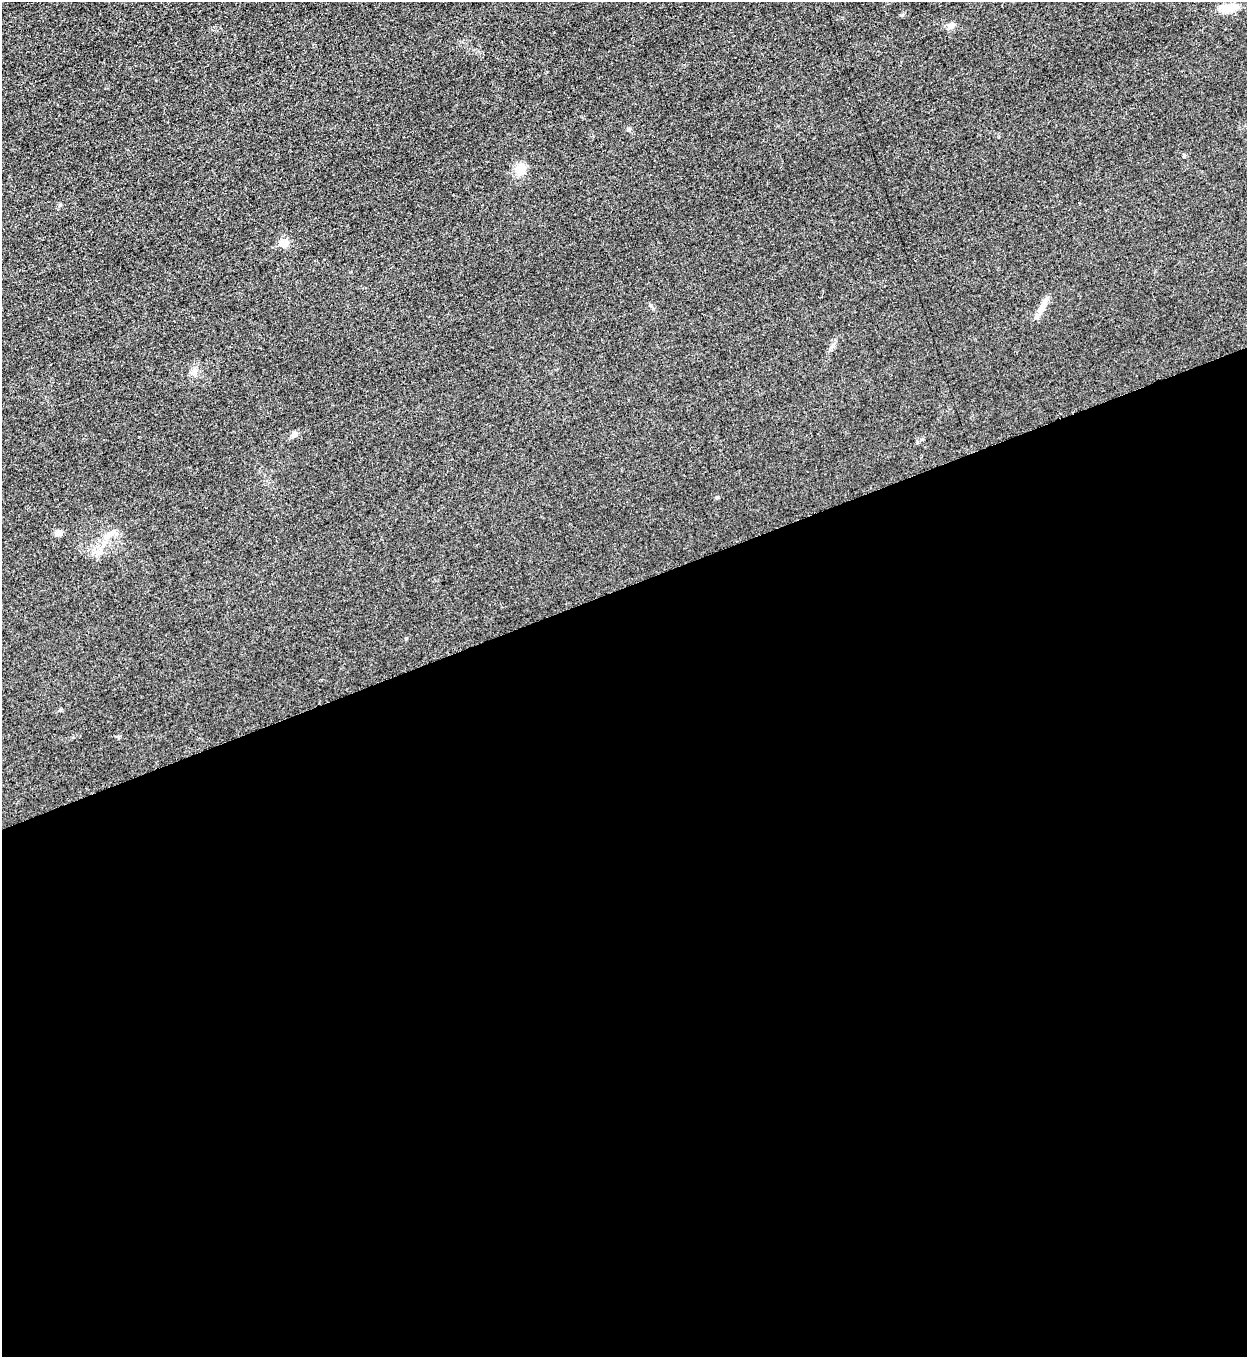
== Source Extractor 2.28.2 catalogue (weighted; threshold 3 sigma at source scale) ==
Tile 15 of 4 x 4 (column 3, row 4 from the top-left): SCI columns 2778-4022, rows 10-1364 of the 5428 x 5441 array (HDU 1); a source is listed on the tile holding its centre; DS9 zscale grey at full resolution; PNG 1249 x 1359 px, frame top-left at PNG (2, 2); no overlay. Shown black and unused: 57% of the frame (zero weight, under 3 of 5 exposures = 1% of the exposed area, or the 3 px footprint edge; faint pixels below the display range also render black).
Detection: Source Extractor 2.28.2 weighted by HDU 2 'WHT'; one run over the whole footprint, this tile lists its part. Background 0.0229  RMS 0.0048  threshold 0.0216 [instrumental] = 3 sigma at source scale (4.5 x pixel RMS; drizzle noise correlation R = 1.50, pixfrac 1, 0.05/0.05 arcsec/px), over >= 5 px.
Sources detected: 8; all 8 listed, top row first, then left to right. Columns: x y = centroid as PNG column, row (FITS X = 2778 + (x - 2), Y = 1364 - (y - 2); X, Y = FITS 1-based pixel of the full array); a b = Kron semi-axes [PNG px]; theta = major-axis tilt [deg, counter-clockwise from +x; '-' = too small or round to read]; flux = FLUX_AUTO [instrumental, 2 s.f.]
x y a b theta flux
1229 8 20 9 12 7.2
951 26 10 7 34 2.2
520 169 16 12 73 5.4
284 243 6 5 - 9.9
1042 306 28 7 63 4.5
294 435 10 6 33 1.8
58 533 8 7 - 2
108 535 9 5 31 1.8